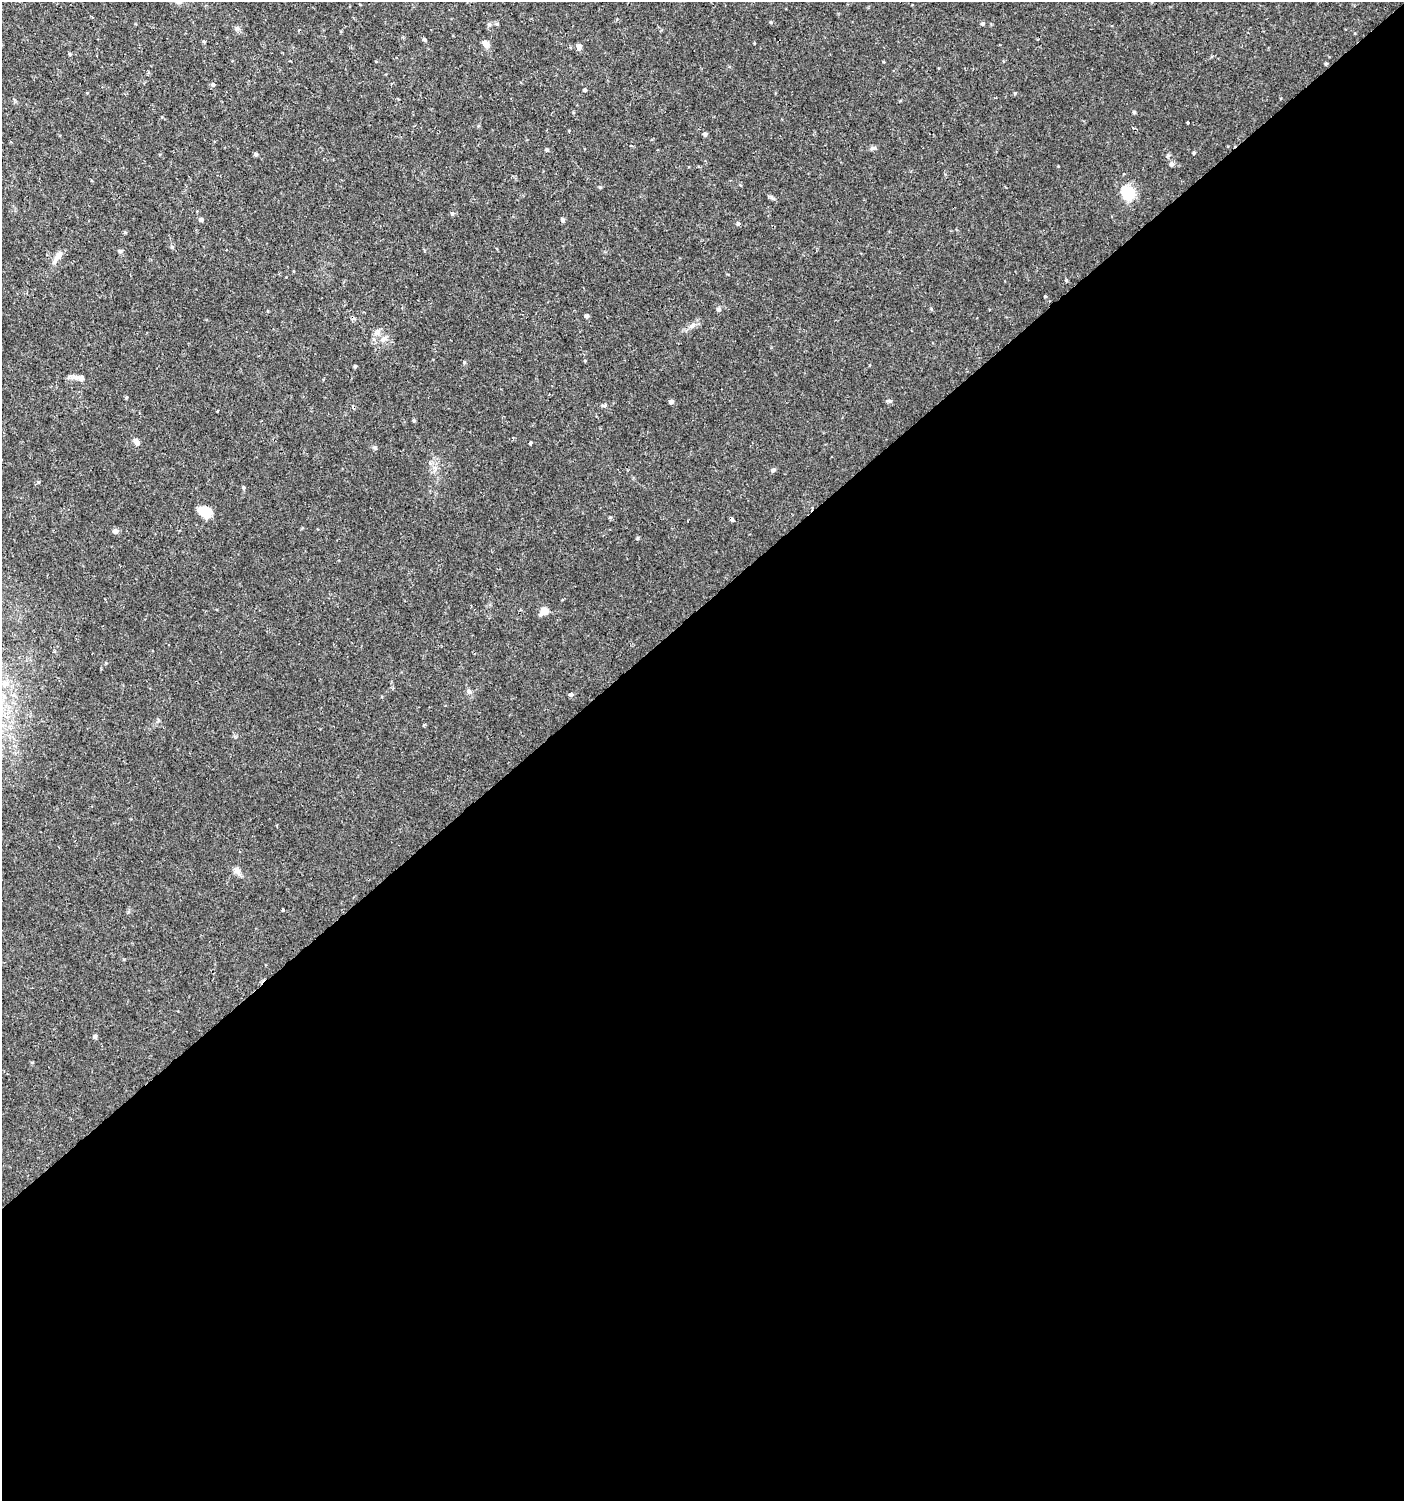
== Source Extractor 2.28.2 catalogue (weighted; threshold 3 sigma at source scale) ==
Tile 15 of 4 x 4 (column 3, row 4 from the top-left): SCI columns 3007-4408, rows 1-1499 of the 5950 x 5999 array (HDU 1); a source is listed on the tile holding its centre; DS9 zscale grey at full resolution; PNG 1406 x 1503 px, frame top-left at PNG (2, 2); no overlay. Shown black and unused: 60% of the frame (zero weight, under 2 of 3 exposures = <1% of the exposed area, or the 3 px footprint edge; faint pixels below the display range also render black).
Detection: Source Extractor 2.28.2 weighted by HDU 2 'WHT'; one run over the whole footprint, this tile lists its part. Background 0.0134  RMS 0.0026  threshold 0.0116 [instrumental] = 3 sigma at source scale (4.5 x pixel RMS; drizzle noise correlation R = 1.50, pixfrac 1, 0.0396/0.0396 arcsec/px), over >= 5 px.
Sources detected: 55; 1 inside a brighter object's white glare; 1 cosmic-ray / hot-pixel residue — not listed; the other 53 listed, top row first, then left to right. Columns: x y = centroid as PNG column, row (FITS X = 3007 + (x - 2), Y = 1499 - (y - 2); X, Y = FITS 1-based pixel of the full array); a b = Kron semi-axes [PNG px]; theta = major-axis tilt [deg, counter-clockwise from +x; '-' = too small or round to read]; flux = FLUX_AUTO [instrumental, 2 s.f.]
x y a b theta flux
179 2 9 5 -8 0.69
982 23 5 5 - 0.39
425 40 5 4 - 0.47
486 44 9 7 -71 1.4
579 46 5 5 - 1.6
69 54 5 3 - 0.28
1326 64 4 3 - 0.27
213 85 5 5 - 0.48
585 90 4 4 - 0.34
1015 93 5 4 - 0.25
1134 112 4 4 - 0.29
1188 123 3 2 - 0.4
705 134 5 4 - 0.58
873 148 7 6 - 0.54
547 150 5 4 - 0.33
1194 153 4 3 - 0.29
256 154 5 5 - 0.39
1171 164 6 6 - 0.6
600 187 5 4 - 0.28
1128 193 14 12 -45 8.7
452 213 5 3 - 0.31
201 219 5 5 - 0.55
562 220 5 5 - 0.58
738 224 4 3 - 0.89
120 251 6 5 - 0.41
58 256 18 7 55 1.9
1045 296 3 3 - 0.31
718 309 6 5 - 0.59
586 316 5 4 - 0.59
692 326 12 6 42 1.1
585 361 3 3 - 0.4
464 362 5 4 - 0.29
355 366 4 4 - 0.32
80 378 14 7 -13 1.4
889 401 6 5 - 0.43
671 402 5 4 - 0.78
603 405 7 4 0 0.38
414 421 5 3 - 0.27
137 442 9 6 -78 0.85
530 443 4 3 - 0.41
773 470 6 4 44 0.53
243 488 5 4 - 0.35
207 512 13 12 - 3.2
732 519 4 3 - 1.4
687 521 3 2 - 0.16
115 531 6 5 - 1.1
638 538 6 4 88 0.27
544 611 9 7 34 2.6
469 692 8 6 -89 0.63
571 694 4 4 - 0.93
237 871 11 8 -55 1.2
283 910 3 3 - 2.2
95 1036 5 5 - 0.47
Isophote crosses this tile's border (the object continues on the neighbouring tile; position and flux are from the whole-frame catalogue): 1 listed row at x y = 179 2
Unlisted compact peaks at least as high as the median listed source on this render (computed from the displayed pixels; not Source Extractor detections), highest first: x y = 1168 155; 1066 280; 375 447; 771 197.